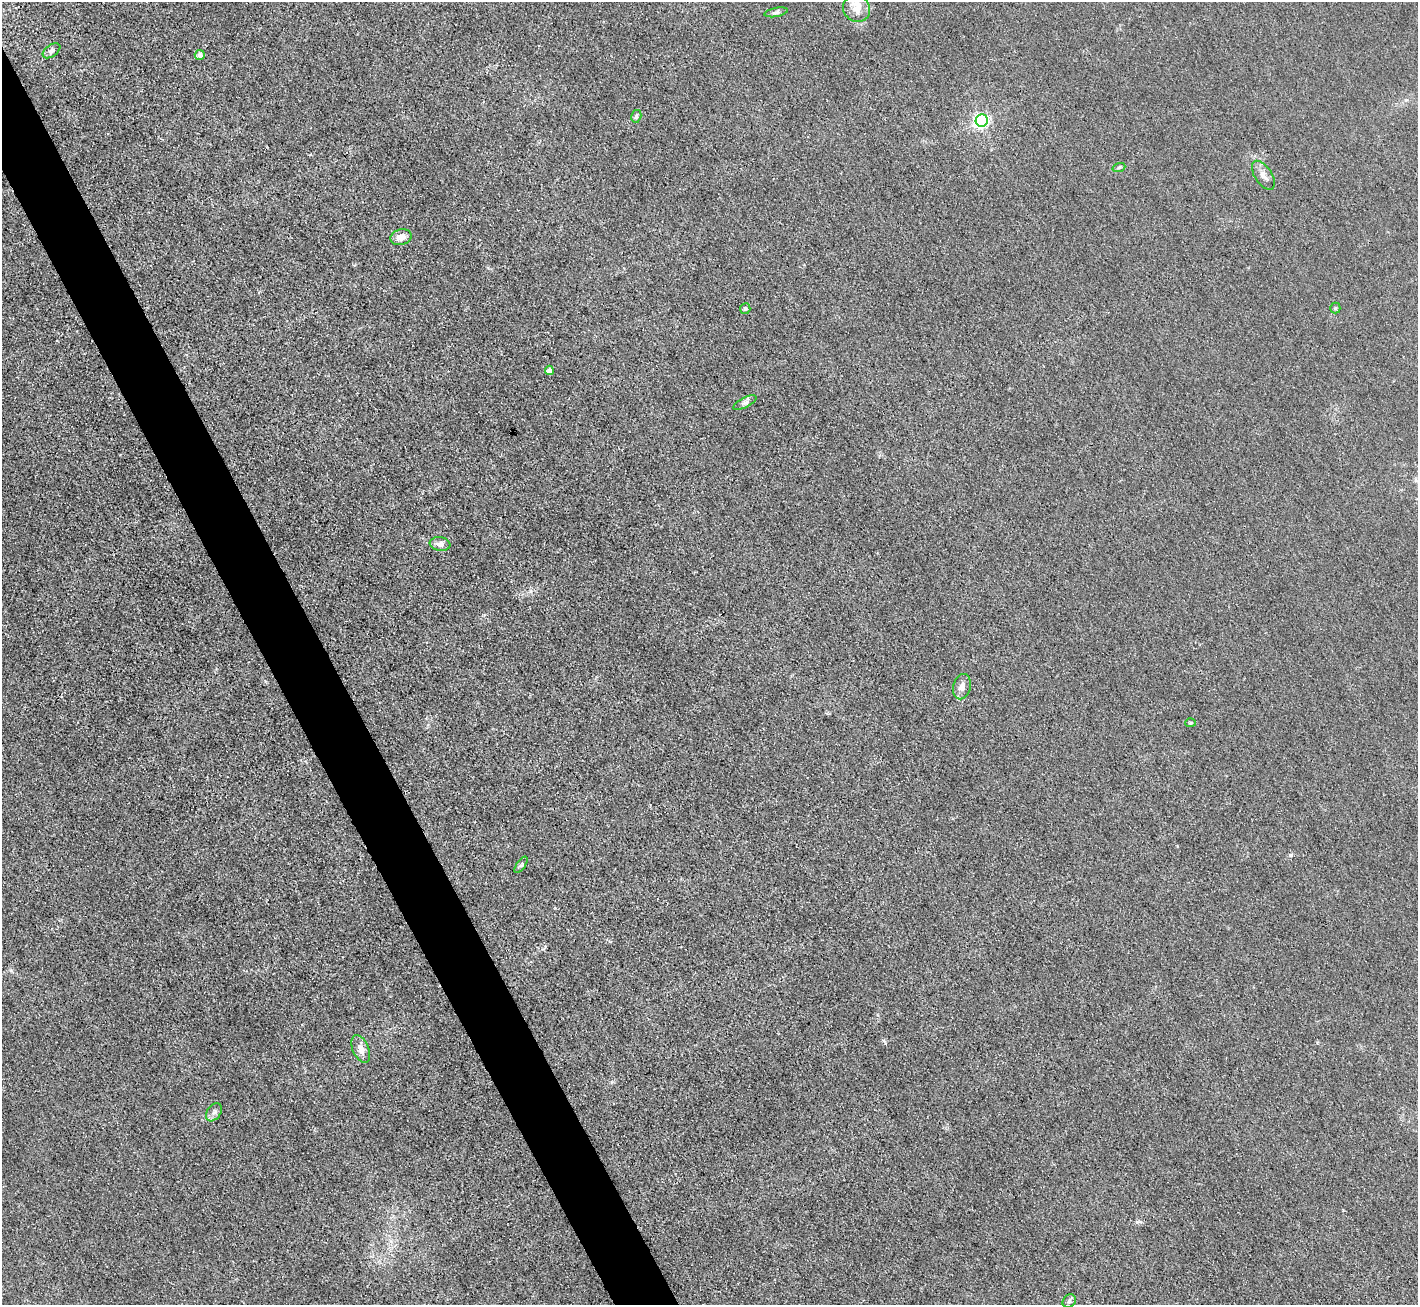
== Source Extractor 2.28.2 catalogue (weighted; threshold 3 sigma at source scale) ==
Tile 11 of 4 x 4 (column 3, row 3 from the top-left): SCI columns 2831-4246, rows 1591-2893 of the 5662 x 5651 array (HDU 1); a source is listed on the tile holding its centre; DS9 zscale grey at full resolution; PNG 1420 x 1307 px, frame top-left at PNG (2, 2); each listed source drawn as its Kron ellipse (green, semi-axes under 4 px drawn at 4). Shown black and unused: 4% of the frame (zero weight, under 3 of 4 exposures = <1% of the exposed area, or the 3 px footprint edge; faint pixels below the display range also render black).
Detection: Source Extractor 2.28.2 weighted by HDU 2 'WHT'; one run over the whole footprint, this tile lists its part. Background 0.0197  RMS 0.005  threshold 0.0225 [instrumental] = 3 sigma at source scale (4.5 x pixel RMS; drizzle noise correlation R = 1.50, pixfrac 1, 0.05/0.05 arcsec/px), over >= 5 px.
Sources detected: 21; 1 inside a brighter listed object's ellipse — not listed separately; the other 20 listed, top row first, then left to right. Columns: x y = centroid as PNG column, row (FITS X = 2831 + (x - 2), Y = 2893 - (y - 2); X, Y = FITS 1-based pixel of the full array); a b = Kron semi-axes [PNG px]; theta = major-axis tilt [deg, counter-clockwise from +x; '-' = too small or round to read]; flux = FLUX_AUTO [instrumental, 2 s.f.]
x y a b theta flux
857 9 14 13 - 5.4
776 12 12 4 11 1.2
51 51 10 6 36 1.7
200 55 5 5 - 2.1
636 116 6 5 - 1.1
982 121 6 6 - 130
1119 167 6 4 19 0.7
1263 175 16 8 -57 3.3
401 237 11 7 14 4.3
1335 308 5 5 - 0.62
745 309 5 5 - 0.73
549 370 4 4 - 3.5
745 403 12 5 28 1.6
440 544 10 7 -7 2.4
962 687 13 9 76 3
1191 723 5 4 - 0.61
521 865 9 3 55 0.88
361 1049 14 8 -66 4.1
214 1112 10 6 55 1.9
1069 1301 7 6 - 1.2
Unlisted compact peaks at least as high as the median listed source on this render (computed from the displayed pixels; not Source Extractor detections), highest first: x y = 1291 855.